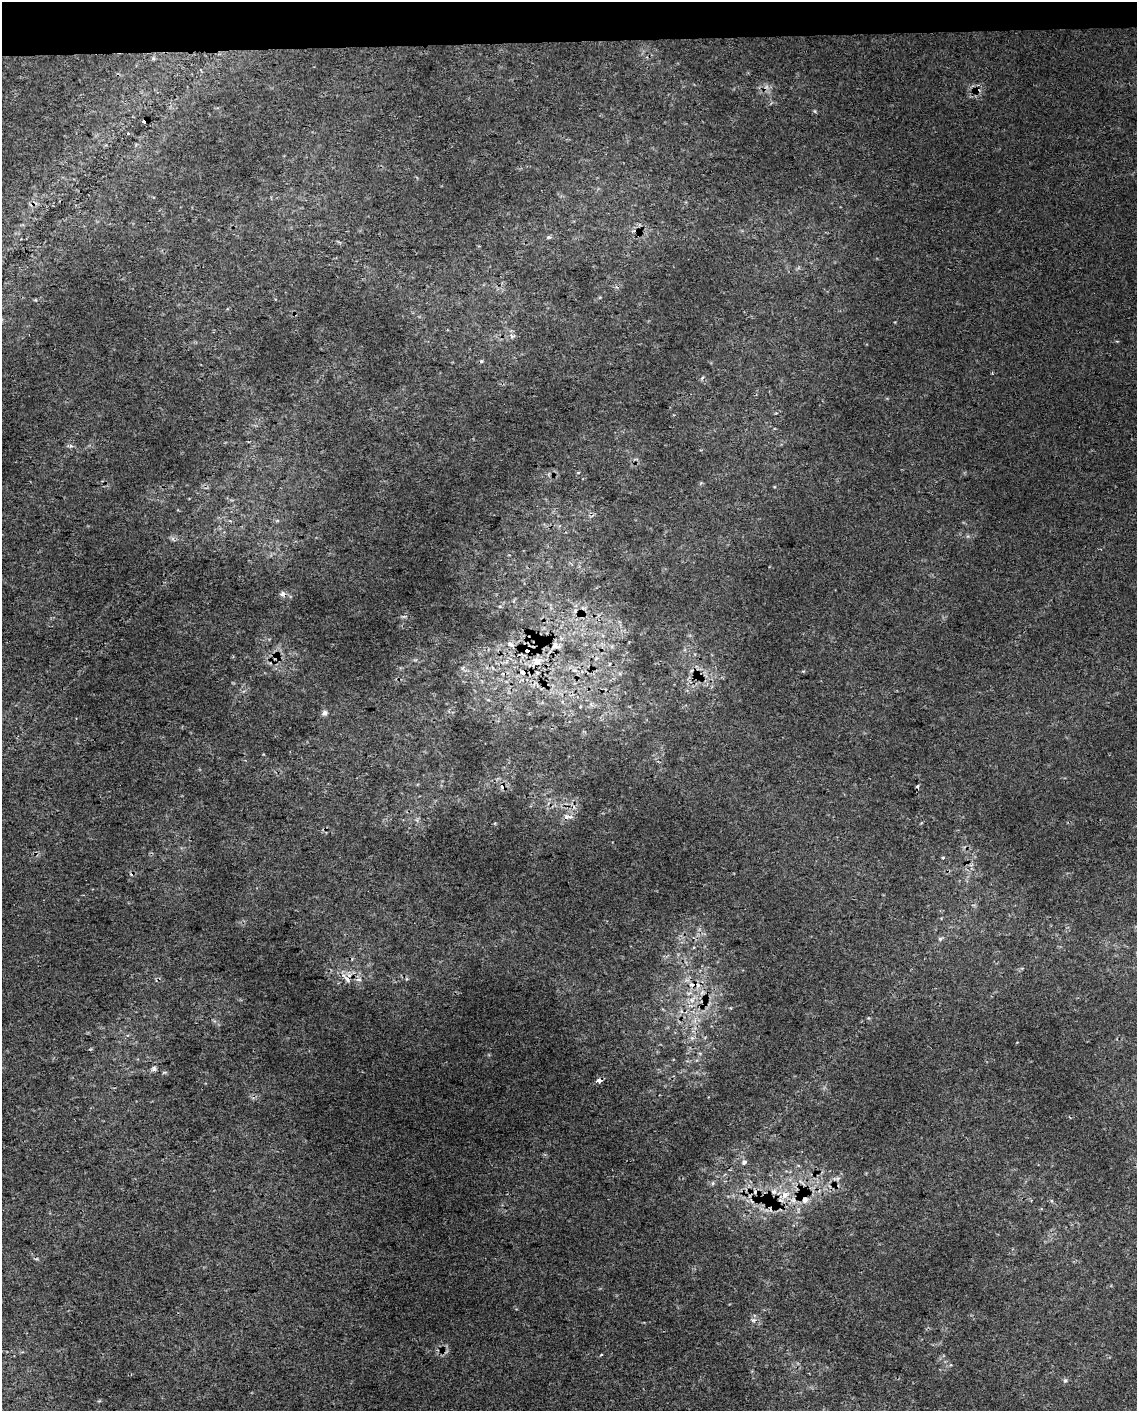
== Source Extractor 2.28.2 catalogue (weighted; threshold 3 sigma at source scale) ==
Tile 3 of 4 x 3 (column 3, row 1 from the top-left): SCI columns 2310-3444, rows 2827-4235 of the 4618 x 4284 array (HDU 1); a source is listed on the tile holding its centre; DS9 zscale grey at full resolution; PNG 1139 x 1413 px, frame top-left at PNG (2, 2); no overlay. Shown black and unused: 3% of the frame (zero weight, under 2 of 3 exposures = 3% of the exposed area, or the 3 px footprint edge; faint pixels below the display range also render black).
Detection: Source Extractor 2.28.2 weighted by HDU 2 'WHT'; one run over the whole footprint, this tile lists its part. Background 0.0111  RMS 0.0076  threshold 0.034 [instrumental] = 3 sigma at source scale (4.5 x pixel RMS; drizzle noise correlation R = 1.50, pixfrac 1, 0.0396/0.0396 arcsec/px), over >= 5 px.
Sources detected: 34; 5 cosmic-ray / hot-pixel residue — not listed; the other 29 listed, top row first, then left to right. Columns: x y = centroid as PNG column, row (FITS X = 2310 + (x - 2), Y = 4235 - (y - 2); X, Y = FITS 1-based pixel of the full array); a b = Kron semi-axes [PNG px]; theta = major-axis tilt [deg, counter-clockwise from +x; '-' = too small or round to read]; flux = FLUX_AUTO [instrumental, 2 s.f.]
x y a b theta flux
145 121 6 4 28 45
128 134 4 3 - 0.84
549 237 6 5 - 1.3
512 336 6 6 - 1.7
71 446 6 4 -17 1.3
578 472 4 3 - 0.9
283 594 7 6 - 2.8
511 644 9 6 -29 2.8
555 646 14 10 -6 5.4
537 661 12 11 - 7.8
523 672 7 6 - 2.7
488 700 6 3 -17 0.91
324 713 7 6 - 2.5
918 786 3 3 - 1.8
943 858 4 4 - 0.86
940 939 6 5 - 1.2
347 978 20 6 -46 5.4
359 979 8 4 -1 1.7
691 985 7 5 -16 2.6
692 1000 8 7 - 4
154 1069 6 6 - 1.7
599 1081 4 3 - 7
744 1162 6 5 - 2.4
774 1192 8 7 - 3.2
785 1195 10 9 - 6.6
805 1199 11 8 80 4.3
753 1320 6 5 - 1.5
601 1355 3 3 - 1.4
1065 1381 6 4 0 1.1
Overlapping masked pixels (flux is a lower limit): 6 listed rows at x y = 145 121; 283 594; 691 985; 692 1000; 599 1081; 805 1199